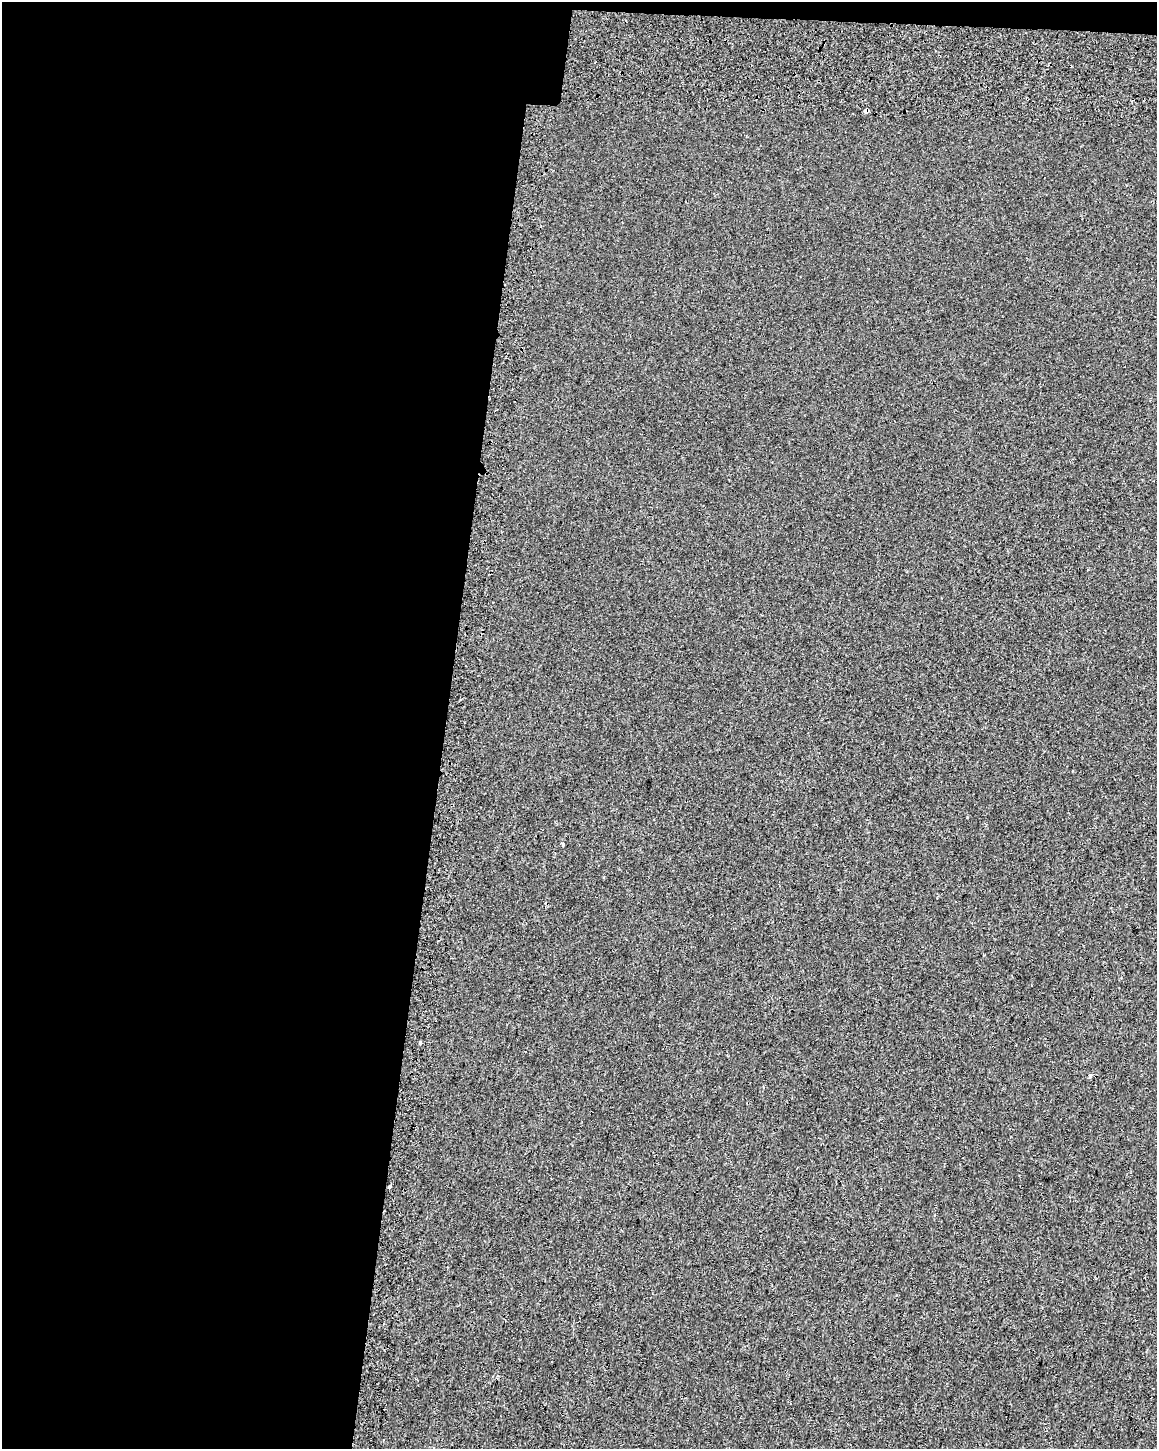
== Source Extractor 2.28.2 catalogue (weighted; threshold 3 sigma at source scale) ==
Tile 1 of 4 x 3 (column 1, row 1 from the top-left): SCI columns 44-1198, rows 3222-4668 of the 4714 x 5054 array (HDU 1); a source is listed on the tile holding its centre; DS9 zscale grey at full resolution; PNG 1159 x 1451 px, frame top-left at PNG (2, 2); no overlay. Shown black and unused: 39% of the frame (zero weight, under 2 of 3 exposures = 6% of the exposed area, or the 3 px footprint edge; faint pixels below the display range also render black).
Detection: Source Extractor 2.28.2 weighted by HDU 2 'WHT'; one run over the whole footprint, this tile lists its part. Background 7.14e-04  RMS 0.0061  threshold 0.0275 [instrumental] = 3 sigma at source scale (4.5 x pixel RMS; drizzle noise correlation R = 1.50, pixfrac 1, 0.0396/0.0396 arcsec/px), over >= 5 px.
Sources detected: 5; all 5 listed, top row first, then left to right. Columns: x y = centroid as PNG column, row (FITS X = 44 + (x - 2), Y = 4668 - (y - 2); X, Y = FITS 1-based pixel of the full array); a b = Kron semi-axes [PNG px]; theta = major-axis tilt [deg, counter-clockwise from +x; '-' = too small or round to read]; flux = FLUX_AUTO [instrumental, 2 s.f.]
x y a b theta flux
867 111 5 3 - 34
563 843 5 4 - 0.73
420 1043 4 3 - 1.1
1090 1076 3 3 - 1.9
389 1187 3 3 - 1.2
Overlapping masked pixels (flux is a lower limit): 1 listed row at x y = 867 111